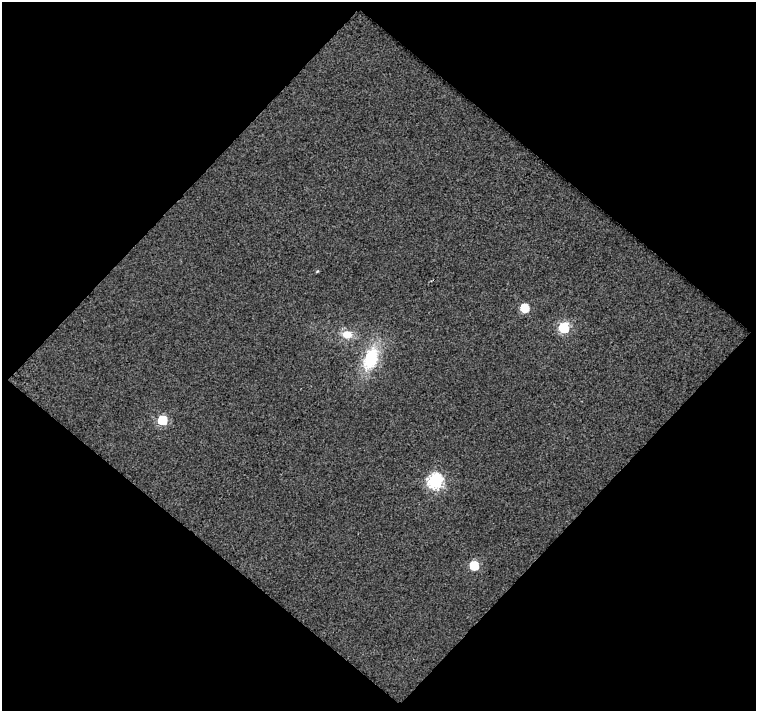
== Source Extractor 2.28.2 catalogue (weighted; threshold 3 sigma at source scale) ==
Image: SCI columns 1-754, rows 24-732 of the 754 x 756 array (HDU 1 of 3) = the unmasked area's bounding box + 8 px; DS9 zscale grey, full resolution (1 PNG px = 1 image px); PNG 758 x 713 px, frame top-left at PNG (2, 2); no overlay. Shown black and unused: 51% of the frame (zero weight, under 2 of 3 exposures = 2% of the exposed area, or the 3 px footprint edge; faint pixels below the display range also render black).
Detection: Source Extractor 2.28.2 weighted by HDU 2 'WHT'. Background 0.0268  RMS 0.02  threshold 0.0893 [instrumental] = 3 sigma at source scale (4.5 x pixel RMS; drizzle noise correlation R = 1.50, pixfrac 1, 0.0396/0.0396 arcsec/px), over >= 5 px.
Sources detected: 8; all 8 listed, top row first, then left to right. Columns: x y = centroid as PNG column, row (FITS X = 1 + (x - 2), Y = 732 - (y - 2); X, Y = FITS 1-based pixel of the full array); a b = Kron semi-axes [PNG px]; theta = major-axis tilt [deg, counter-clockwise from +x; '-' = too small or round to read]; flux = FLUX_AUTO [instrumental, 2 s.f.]
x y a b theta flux
317 271 4 3 - 1.9
524 308 6 6 - 69
564 328 6 6 - 150
347 334 15 11 -3 26
371 359 29 16 70 100
162 420 6 6 - 100
435 481 7 7 - 400
474 566 6 6 - 92